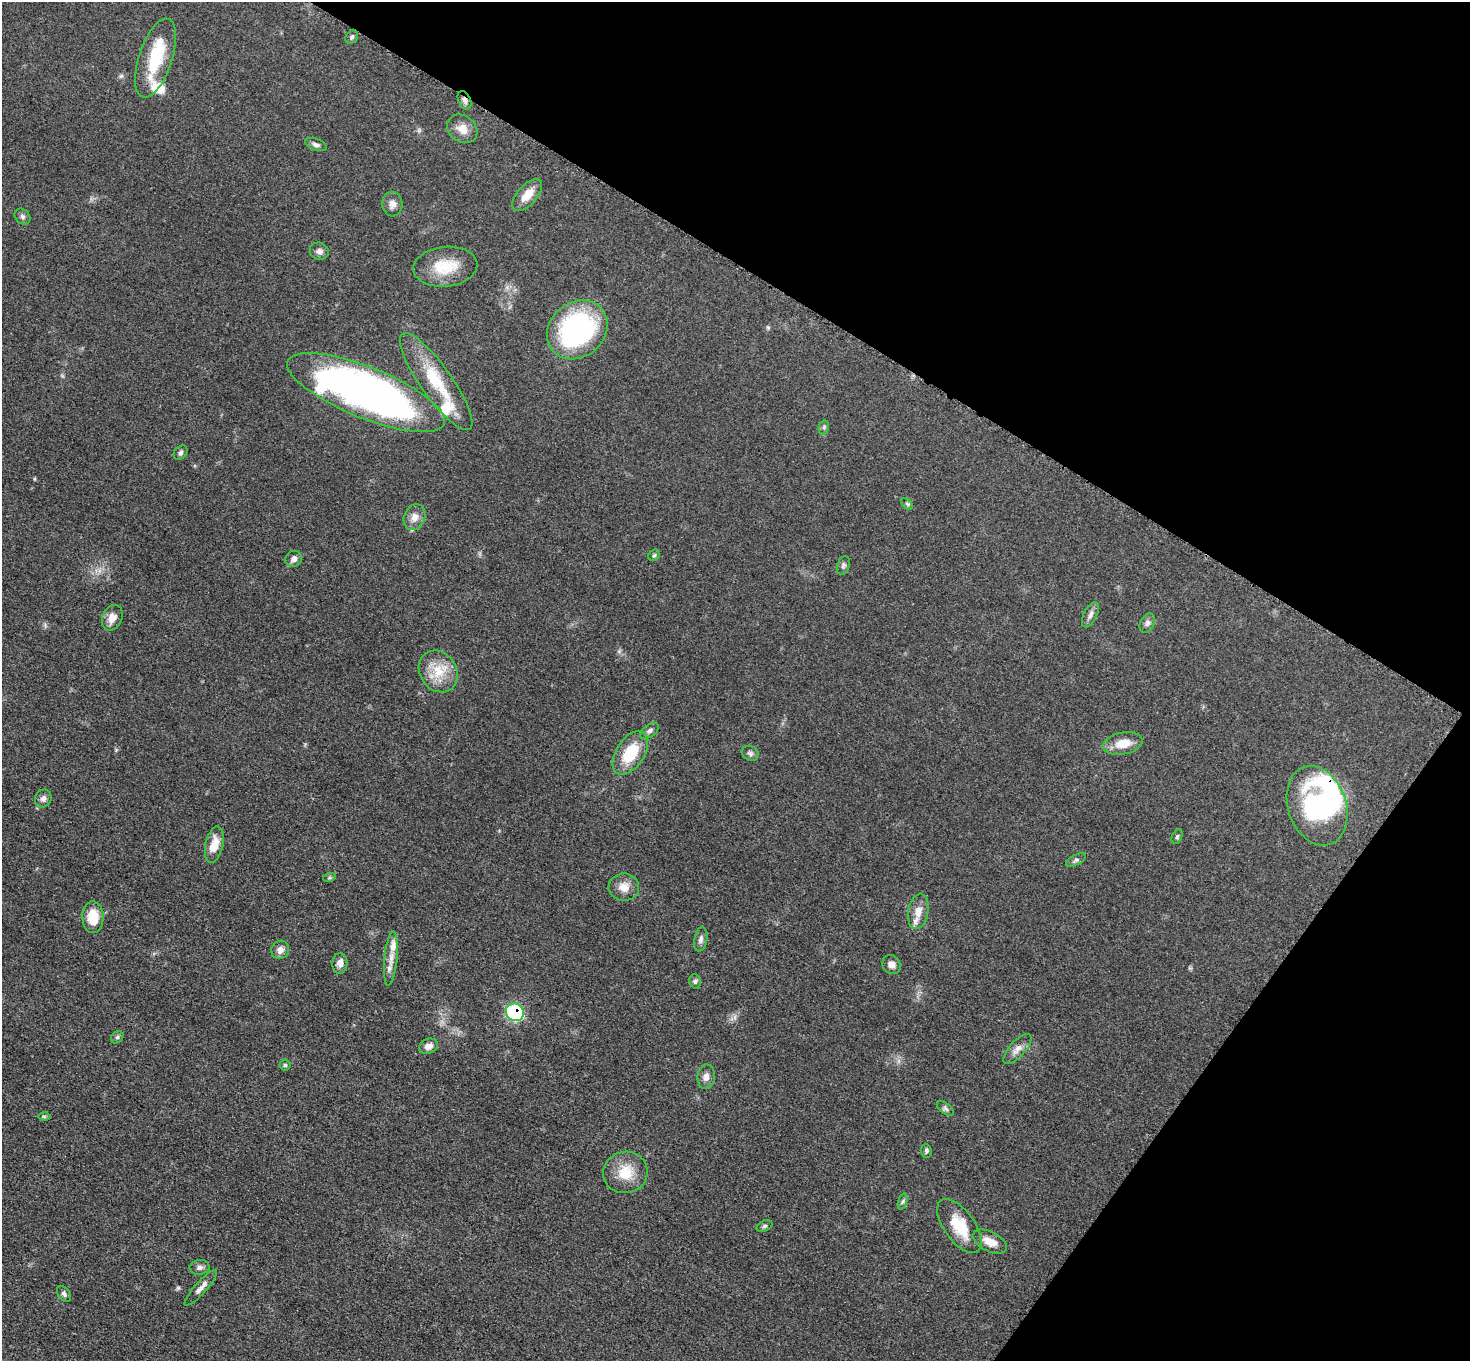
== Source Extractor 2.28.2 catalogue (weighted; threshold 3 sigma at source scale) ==
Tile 8 of 4 x 4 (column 4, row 2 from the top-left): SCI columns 4418-5885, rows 2880-4238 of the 5894 x 5897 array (HDU 1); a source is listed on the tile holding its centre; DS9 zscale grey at full resolution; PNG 1472 x 1363 px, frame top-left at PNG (2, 2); each listed source drawn as its Kron ellipse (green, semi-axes under 4 px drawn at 4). Shown black and unused: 29% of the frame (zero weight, under 3 of 5 exposures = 1% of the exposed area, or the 3 px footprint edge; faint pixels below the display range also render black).
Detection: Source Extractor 2.28.2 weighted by HDU 2 'WHT'; one run over the whole footprint, this tile lists its part. Background 0.0479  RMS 0.0053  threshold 0.024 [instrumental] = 3 sigma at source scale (4.5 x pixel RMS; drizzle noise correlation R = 1.50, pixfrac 1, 0.05/0.05 arcsec/px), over >= 5 px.
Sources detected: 66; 2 inside a brighter object's white glare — neither listed nor drawn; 4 inside a brighter listed object's ellipse — not listed separately; the other 60 listed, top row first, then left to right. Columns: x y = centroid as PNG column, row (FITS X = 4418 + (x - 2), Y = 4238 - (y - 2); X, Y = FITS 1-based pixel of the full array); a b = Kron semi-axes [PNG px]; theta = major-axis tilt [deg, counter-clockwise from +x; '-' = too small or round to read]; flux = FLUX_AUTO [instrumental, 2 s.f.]
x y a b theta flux
352 37 7 5 54 1.3
156 58 41 16 72 24
465 100 10 6 -64 2.2
462 129 16 13 -36 5.9
316 145 11 6 -20 1.7
527 195 19 10 49 8
392 204 12 10 -85 3.2
22 216 9 7 -46 1.6
319 251 10 8 -21 2.2
445 267 32 20 6 17
577 330 32 27 41 110
436 382 58 15 -55 27
366 393 85 25 -22 320
824 427 7 5 79 1.2
180 453 8 6 47 1.3
907 504 7 4 -45 0.91
414 517 13 10 67 4.4
654 555 6 5 - 0.83
294 559 9 8 - 2.5
843 565 9 6 70 1.4
1090 615 14 6 64 2.5
112 618 13 9 66 4.8
1147 623 10 7 62 2
438 671 22 18 -56 13
649 731 10 6 37 1.8
1123 744 20 11 10 8.2
630 753 24 14 57 20
750 753 9 7 -26 1.5
43 799 9 8 - 2.1
1317 806 41 29 -71 72
1177 837 7 5 63 0.94
214 844 18 9 77 8.7
1076 860 11 5 29 1.3
329 878 6 4 18 0.7
624 887 15 13 -1 5.8
918 911 18 10 80 6.1
93 917 16 10 -89 12
701 939 12 6 80 2
280 950 9 8 - 3.3
391 959 27 6 84 5.8
340 963 10 7 87 3.5
891 965 10 8 -53 3.1
695 981 7 5 -75 1.2
515 1012 9 8 - 52
117 1037 7 5 44 1
428 1046 10 7 20 3.4
1017 1049 19 8 47 3.9
285 1065 5 5 - 0.78
706 1077 12 8 82 3.1
945 1108 10 5 -37 1.3
44 1116 6 4 -1 0.8
926 1151 7 5 -86 1.2
625 1172 22 20 13 14
903 1201 8 3 71 1
765 1226 8 5 26 1.2
959 1226 31 15 -54 17
990 1242 18 9 -27 6.4
200 1267 10 7 9 1.8
201 1288 23 6 48 3.3
64 1294 9 5 -52 1.4
Overlapping masked pixels (flux is a lower limit): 2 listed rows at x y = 465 100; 515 1012